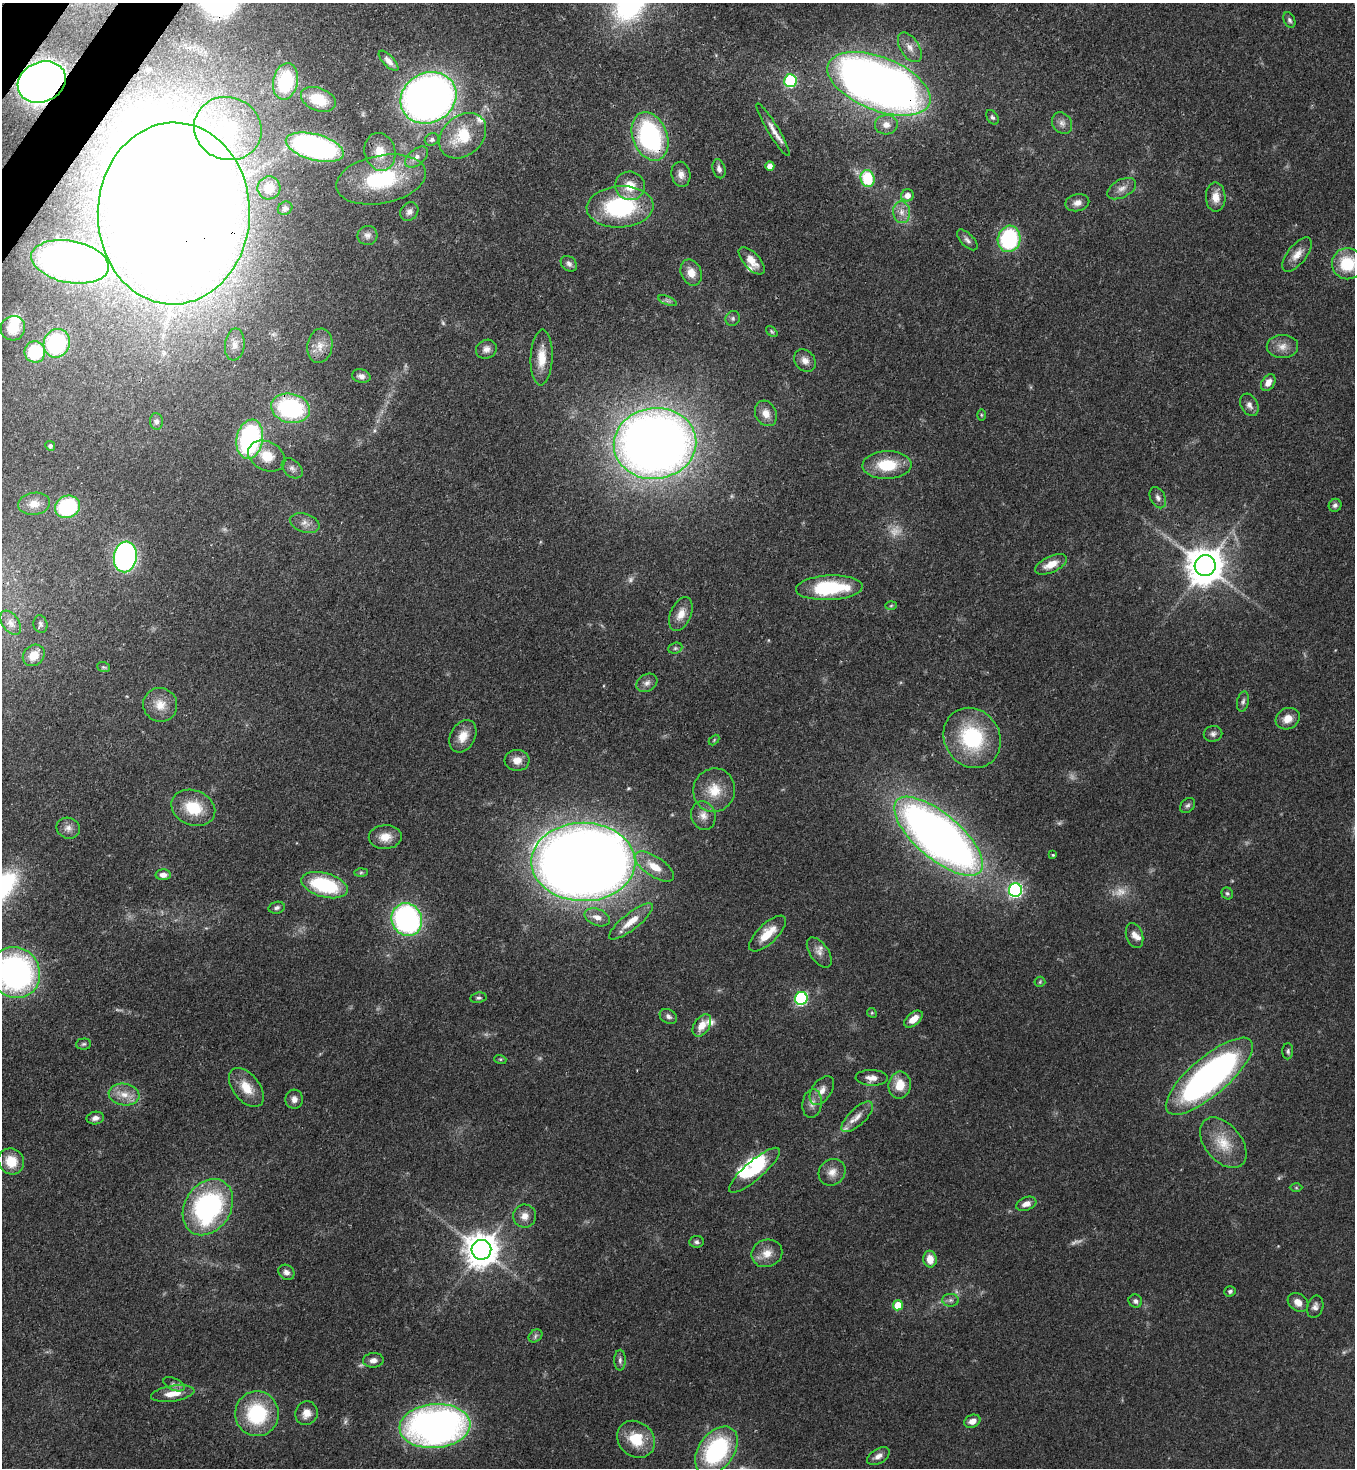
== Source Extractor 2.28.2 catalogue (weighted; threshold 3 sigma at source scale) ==
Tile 11 of 4 x 4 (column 3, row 3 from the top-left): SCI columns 2936-4288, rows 1525-2990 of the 6014 x 5992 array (HDU 1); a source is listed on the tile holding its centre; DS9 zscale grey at full resolution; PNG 1357 x 1470 px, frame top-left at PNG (2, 3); each listed source drawn as its Kron ellipse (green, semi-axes under 4 px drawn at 4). Shown black and unused: <1% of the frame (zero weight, under 3 of 4 exposures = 7% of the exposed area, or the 3 px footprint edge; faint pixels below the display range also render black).
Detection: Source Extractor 2.28.2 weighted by HDU 2 'WHT'; one run over the whole footprint, this tile lists its part. Background 0.0809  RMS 0.0037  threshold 0.0168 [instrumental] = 3 sigma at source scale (4.5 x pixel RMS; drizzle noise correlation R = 1.50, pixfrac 1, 0.05/0.05 arcsec/px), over >= 5 px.
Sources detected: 191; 13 too faint to see at this stretch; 4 inside a brighter object's white glare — neither listed nor drawn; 5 inside a brighter listed object's ellipse — not listed separately; the other 169 listed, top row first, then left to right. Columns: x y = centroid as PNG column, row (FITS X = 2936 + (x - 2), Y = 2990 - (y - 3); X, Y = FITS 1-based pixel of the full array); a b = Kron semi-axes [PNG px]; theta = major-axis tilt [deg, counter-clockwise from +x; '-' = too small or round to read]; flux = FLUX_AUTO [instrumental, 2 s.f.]
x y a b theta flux
1289 20 8 5 -64 0.92
910 47 16 9 -57 3.3
388 61 13 5 -46 2.2
286 81 18 12 78 19
790 81 6 6 - 40
42 82 25 20 24 230
879 84 54 26 -22 420
428 98 29 25 28 270
318 99 18 11 -21 8.8
992 117 8 5 -55 0.85
1062 123 12 9 -53 2.2
886 125 11 9 6 3.3
228 128 34 31 -21 31
773 130 30 5 -59 3.5
463 136 26 19 42 14
650 136 25 17 -69 62
432 139 7 6 - 0.97
315 147 30 13 -15 95
380 152 19 15 -75 7.2
416 157 13 7 39 2.2
770 166 5 4 - 2.4
719 169 10 6 -75 1.6
681 174 12 9 -79 2.6
381 179 45 24 11 30
868 179 8 7 - 18
630 186 15 14 - 7.1
269 188 11 11 - 5.5
1122 189 15 9 28 2.9
907 195 6 6 - 2.9
1216 197 14 10 -89 4.4
1077 203 12 8 12 2.4
620 207 33 20 3 41
285 208 8 6 34 1
409 212 10 8 48 1.6
902 212 11 8 -85 2.9
174 213 91 76 89 1600
367 235 10 9 - 1.6
1009 239 13 11 76 38
967 240 13 6 -45 1.6
1297 254 20 9 52 4.1
752 261 17 8 -47 4.8
70 262 39 21 -11 180
569 264 9 6 -42 1.3
1347 264 15 15 - 15
691 272 13 10 -68 4.3
667 301 10 3 -21 0.79
733 318 8 7 - 1
13 328 12 12 - 7.7
772 332 6 4 -41 0.54
57 343 14 13 - 46
235 345 16 9 84 3.3
320 346 17 12 81 4.8
1282 346 16 11 1 3.6
486 349 11 9 27 2.2
35 352 10 10 - 22
542 357 28 11 88 7.2
805 361 12 9 -49 2.8
361 376 9 6 -13 1.6
1268 383 9 6 55 2.7
1249 405 12 8 -61 2
291 408 20 14 -12 51
766 413 13 10 -63 4.1
981 415 6 4 -89 0.45
156 421 8 6 -85 1.2
250 439 20 13 79 63
655 443 41 35 7 460
50 446 5 4 - 0.89
267 456 19 14 -27 8.1
887 465 24 14 2 14
292 468 12 8 -41 1.8
1158 498 11 7 -64 1.6
34 504 16 11 8 4.3
1335 505 6 6 - 1
67 507 13 11 23 32
305 523 15 9 -17 2.9
125 557 15 11 80 98
1051 564 17 8 25 5
1205 566 10 10 - 1000
829 588 33 12 3 28
891 606 5 3 - 0.4
681 614 18 10 67 4.3
11 623 14 8 -55 2.3
40 624 9 7 -78 1.1
675 648 7 5 21 0.79
34 655 12 10 44 5.8
104 667 7 5 -19 0.64
647 683 11 8 31 1.9
1243 702 10 6 77 1.1
160 705 17 17 - 6.5
1288 719 12 10 28 4.3
1213 734 9 8 - 1.4
463 736 17 12 61 5.4
972 738 31 27 -57 33
714 740 6 3 47 0.4
517 760 12 10 -5 3.8
714 790 22 21 - 9.8
1188 805 8 6 42 0.94
193 808 22 17 -22 12
703 815 14 12 -74 3.4
68 828 12 10 -20 2.3
939 836 55 22 -40 340
385 837 16 12 1 5
1053 855 4 3 - 0.39
583 862 52 39 -1 740
654 867 22 10 -34 6.5
361 873 7 4 1 0.69
163 875 7 5 0 2.2
325 885 24 12 -16 28
1015 890 7 6 - 81
1227 893 6 5 - 0.72
277 908 8 6 15 0.99
597 917 13 8 -21 2.9
407 920 17 15 -60 83
631 921 27 8 38 6.7
768 934 24 9 44 8.4
1134 935 13 8 -72 2.5
819 952 17 9 -55 2.8
15 972 26 24 -52 120
1040 982 5 5 - 0.48
478 998 8 5 9 0.82
801 998 6 6 - 56
872 1013 5 4 - 0.46
668 1016 9 7 -32 1.4
913 1019 11 6 40 4.2
702 1025 12 7 57 4.8
84 1044 7 5 4 0.77
1288 1051 8 5 88 0.89
500 1059 6 4 -17 0.49
1209 1076 55 19 40 140
872 1078 16 8 -2 2.9
900 1085 13 11 80 7
246 1088 22 13 -52 7.3
822 1090 16 9 55 3.2
124 1095 15 11 -9 4.9
294 1099 9 9 - 2.1
812 1103 14 9 82 2.6
857 1117 20 8 44 3.6
95 1118 9 6 10 1.7
1223 1143 29 18 -50 10
11 1161 13 12 - 7.8
754 1170 32 9 41 15
832 1172 14 12 43 3.6
1296 1188 6 4 -1 0.47
1026 1204 10 6 19 2.7
208 1207 30 23 57 70
525 1216 11 11 - 3.1
697 1242 7 6 - 1
481 1250 10 10 - 730
767 1253 16 13 20 4.9
930 1259 8 6 -81 5
286 1272 8 7 - 1.7
1230 1291 6 5 - 0.83
950 1300 8 6 0 1.2
1135 1301 7 6 - 1.1
1298 1302 11 8 -37 3.2
898 1305 5 5 - 9
1315 1307 11 8 73 1.7
535 1336 7 6 - 0.92
373 1360 10 7 3 2.1
620 1360 10 5 90 1.2
174 1384 11 6 -24 1.4
173 1394 22 8 8 5.5
306 1413 12 11 - 3.6
257 1414 22 22 - 27
972 1421 8 6 23 3
435 1426 35 22 5 170
636 1439 20 17 -41 12
716 1450 27 17 53 46
878 1456 12 7 30 2.4
Overlapping masked pixels (flux is a lower limit): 7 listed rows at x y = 42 82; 879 84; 650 136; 174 213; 70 262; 583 862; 435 1426
Isophote crosses this tile's border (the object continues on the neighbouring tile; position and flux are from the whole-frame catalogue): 2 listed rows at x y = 1347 264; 15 972